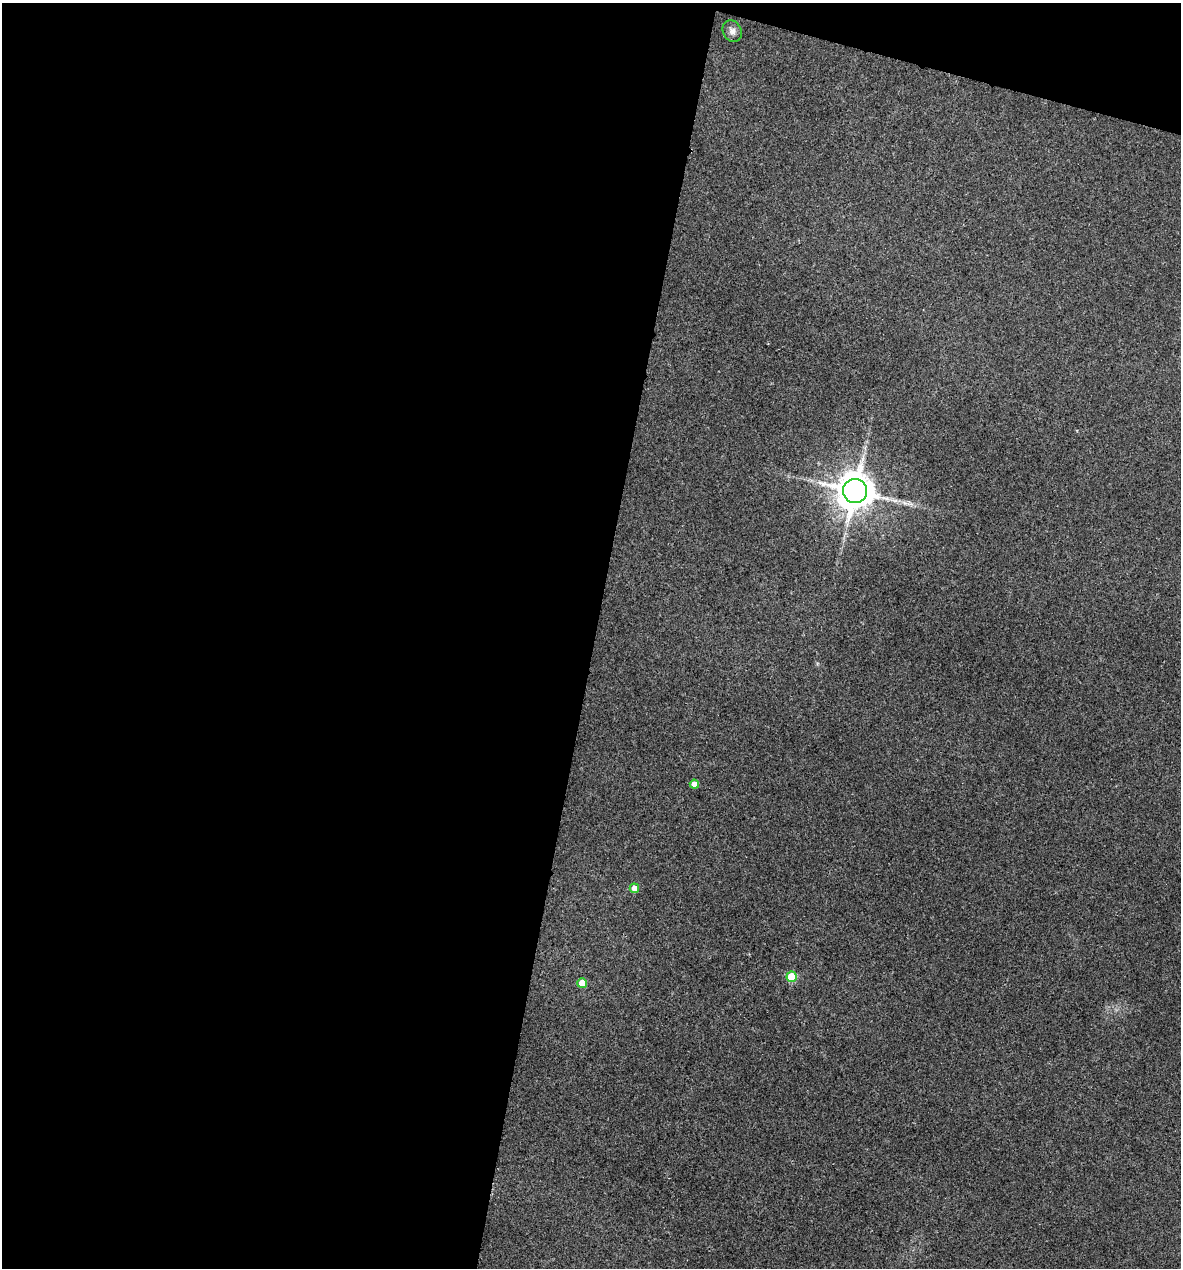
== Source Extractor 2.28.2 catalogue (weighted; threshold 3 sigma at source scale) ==
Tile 1 of 4 x 4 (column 1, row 1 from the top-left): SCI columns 244-1422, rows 3798-5063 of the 5084 x 5064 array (HDU 1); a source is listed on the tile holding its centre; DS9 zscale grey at full resolution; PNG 1183 x 1270 px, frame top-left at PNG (2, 3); each listed source drawn as its Kron ellipse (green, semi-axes under 4 px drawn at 4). Shown black and unused: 53% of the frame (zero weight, under 3 of 4 exposures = <1% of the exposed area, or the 3 px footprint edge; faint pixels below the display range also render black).
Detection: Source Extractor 2.28.2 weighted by HDU 2 'WHT'; one run over the whole footprint, this tile lists its part. Background 0.0888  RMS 0.0058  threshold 0.026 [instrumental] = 3 sigma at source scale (4.5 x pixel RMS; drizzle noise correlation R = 1.50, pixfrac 1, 0.05/0.05 arcsec/px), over >= 5 px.
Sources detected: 6; all 6 listed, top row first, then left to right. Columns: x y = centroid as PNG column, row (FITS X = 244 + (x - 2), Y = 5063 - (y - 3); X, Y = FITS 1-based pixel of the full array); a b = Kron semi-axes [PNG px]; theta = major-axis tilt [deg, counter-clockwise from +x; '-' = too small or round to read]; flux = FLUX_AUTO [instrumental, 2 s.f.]
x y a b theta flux
732 31 11 9 -60 3
855 491 12 12 - 1200
694 784 4 4 - 4.9
634 888 5 4 - 5.2
792 977 5 5 - 24
582 983 5 5 - 11